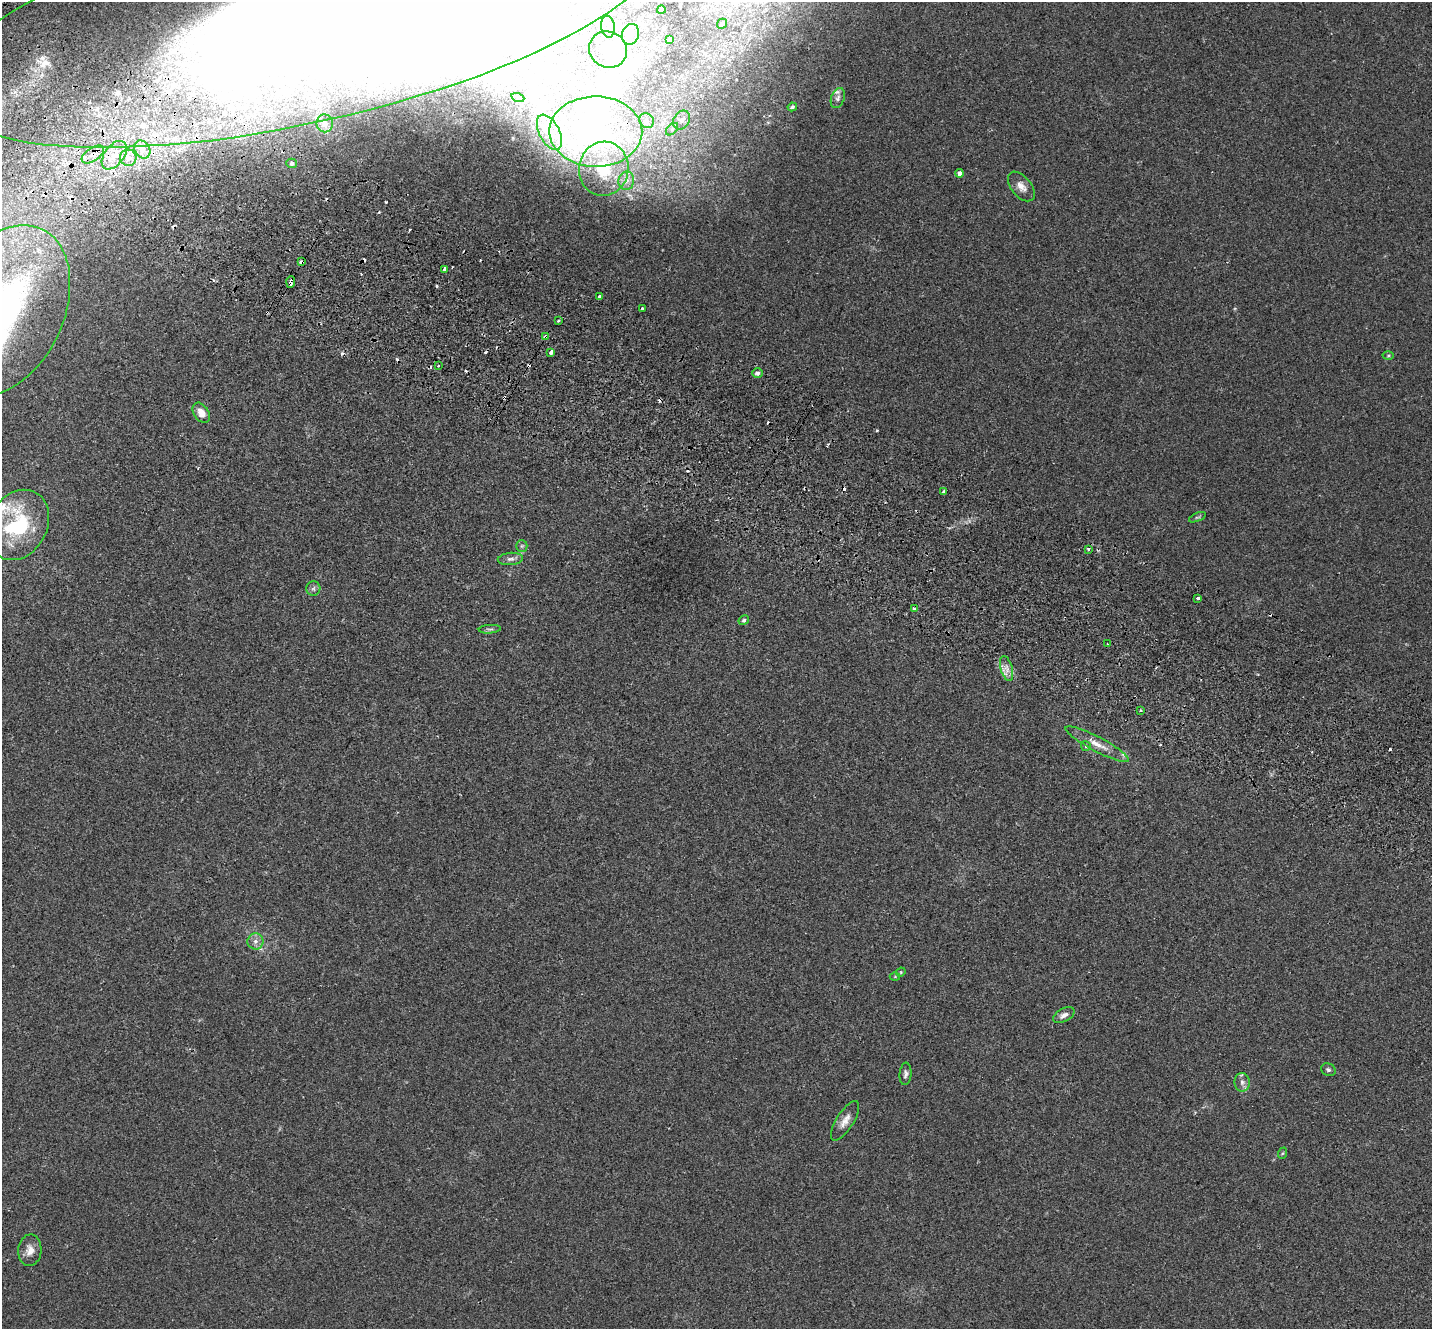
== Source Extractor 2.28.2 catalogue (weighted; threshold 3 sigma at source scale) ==
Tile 11 of 4 x 4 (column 3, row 3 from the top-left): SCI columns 2897-4326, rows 1663-2989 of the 5789 x 5842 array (HDU 1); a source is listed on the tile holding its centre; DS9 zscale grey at full resolution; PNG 1434 x 1331 px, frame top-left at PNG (2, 2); each listed source drawn as its Kron ellipse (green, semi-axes under 4 px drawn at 4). Shown black and unused: <1% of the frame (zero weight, under 2 of 3 exposures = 3% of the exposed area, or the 3 px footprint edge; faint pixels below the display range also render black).
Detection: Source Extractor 2.28.2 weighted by HDU 2 'WHT'; one run over the whole footprint, this tile lists its part. Background 0.0141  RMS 0.0061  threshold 0.0276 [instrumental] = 3 sigma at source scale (4.5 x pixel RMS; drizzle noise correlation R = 1.50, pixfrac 1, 0.05/0.05 arcsec/px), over >= 5 px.
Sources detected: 117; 20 inside a brighter object's white glare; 21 cosmic-ray / hot-pixel residue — neither listed nor drawn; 12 inside a brighter listed object's ellipse — not listed separately; the other 64 listed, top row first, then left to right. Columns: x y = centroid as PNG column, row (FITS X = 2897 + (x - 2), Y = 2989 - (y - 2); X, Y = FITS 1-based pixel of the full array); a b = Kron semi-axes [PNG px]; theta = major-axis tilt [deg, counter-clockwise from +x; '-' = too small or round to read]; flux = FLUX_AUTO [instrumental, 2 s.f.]
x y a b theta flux
661 10 4 4 - 0.97
304 16 369 106 13 2000
722 24 5 4 - 1.6
608 27 11 6 -82 3.2
630 34 10 8 70 4.1
669 40 3 3 - 0.9
608 50 19 18 - 12
518 98 7 4 -19 1.2
838 98 10 6 70 2.2
792 107 4 4 - 1.3
682 120 10 7 57 3.4
647 121 8 7 - 2.4
325 123 9 8 - 3.4
672 129 7 4 46 1.2
549 132 19 10 -62 9.5
596 132 46 35 -1 79
142 149 9 7 -57 4.1
93 154 12 6 34 3.9
114 155 16 9 53 8.9
128 158 8 8 - 3.8
292 163 5 4 - 1
604 169 27 25 80 29
959 173 4 4 - 2.8
626 181 9 8 - 3.5
1021 186 17 10 -50 5.2
302 262 4 3 - 5.2
445 269 3 3 - 3
291 282 6 3 84 9.3
599 296 3 3 - 2.1
642 309 3 3 - 1.9
3 310 90 60 64 170
558 320 3 2 - 1
546 337 4 3 - 11
551 352 4 3 - 2.1
1388 355 5 3 - 0.68
438 366 3 2 - 0.93
757 373 5 5 - 1.7
201 413 11 7 -56 6.1
943 491 3 3 - 1.6
1197 517 9 3 22 0.97
18 525 37 29 60 47
522 546 6 6 - 1.2
1089 549 3 3 - 2.2
510 559 12 6 4 2.4
313 588 7 7 - 1.8
1197 598 3 3 - 2.5
914 609 4 3 - 3.4
744 620 5 4 - 0.98
490 629 11 3 4 1.2
1107 644 2 2 - 0.44
1007 669 13 6 -74 3.5
1141 710 3 2 - 0.47
1097 744 35 7 -28 8
1086 746 5 5 - 1.2
255 941 8 8 - 2.9
901 972 5 4 - 0.6
895 977 5 3 - 0.53
1064 1015 11 6 30 2.8
1328 1070 7 6 - 1.4
905 1074 11 6 86 1.9
1242 1082 9 8 - 2.7
845 1121 22 8 57 5.5
1283 1153 6 3 70 0.68
30 1250 16 11 85 5.4
Overlapping masked pixels (flux is a lower limit): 5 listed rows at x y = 304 16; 93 154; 302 262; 291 282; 546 337
Isophote crosses this tile's border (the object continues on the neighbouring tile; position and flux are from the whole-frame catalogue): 2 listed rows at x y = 304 16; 3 310